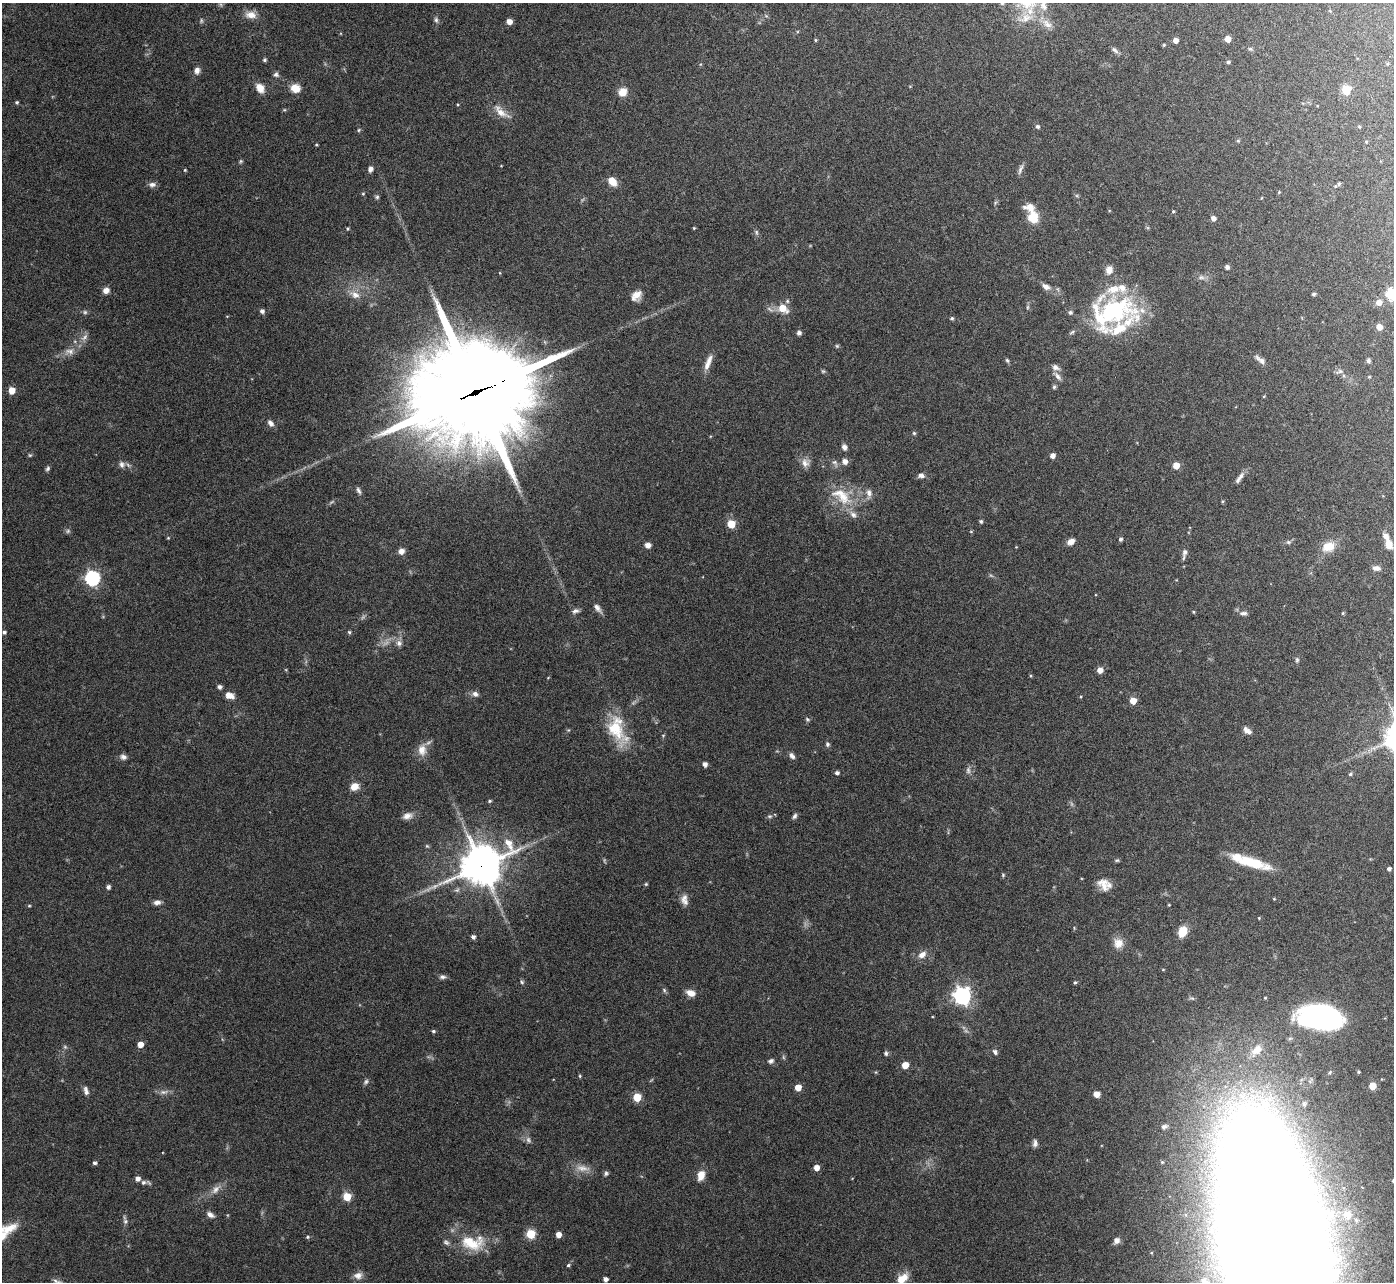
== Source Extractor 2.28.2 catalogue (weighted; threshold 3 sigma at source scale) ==
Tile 10 of 4 x 4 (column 2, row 3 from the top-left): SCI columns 1437-2828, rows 1472-2751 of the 5657 x 5637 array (HDU 1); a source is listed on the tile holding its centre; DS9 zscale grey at full resolution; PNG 1396 x 1284 px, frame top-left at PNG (2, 3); no overlay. Shown black and unused: <1% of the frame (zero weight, under 4 of 7 exposures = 4% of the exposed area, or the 3 px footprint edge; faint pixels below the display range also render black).
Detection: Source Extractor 2.28.2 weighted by HDU 2 'WHT'; one run over the whole footprint, this tile lists its part. Background 0.0744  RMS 0.0036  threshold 0.0149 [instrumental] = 3 sigma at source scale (4.09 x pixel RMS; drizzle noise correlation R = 1.36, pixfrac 0.8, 0.05/0.05 arcsec/px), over >= 5 px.
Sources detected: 229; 7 too faint to see at this stretch — not listed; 15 inside a brighter listed object's ellipse — not listed separately; the other 207 listed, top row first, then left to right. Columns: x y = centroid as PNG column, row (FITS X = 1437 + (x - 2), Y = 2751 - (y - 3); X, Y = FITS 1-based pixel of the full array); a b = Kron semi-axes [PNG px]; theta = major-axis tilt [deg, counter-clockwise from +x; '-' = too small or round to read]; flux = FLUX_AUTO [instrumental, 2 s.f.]
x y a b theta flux
1002 3 6 5 - 0.76
1043 5 20 11 -79 5.3
251 15 16 10 -5 2.9
1026 18 22 12 21 5.7
436 20 8 5 -75 0.79
509 22 5 5 - 2.2
1228 39 5 5 - 3
815 40 4 4 - 0.38
1175 40 4 4 - 2
1164 45 4 4 - 0.35
1250 49 6 4 0 0.46
1114 50 11 5 -38 0.93
264 60 5 5 - 0.56
1228 62 5 4 - 0.54
197 70 8 7 - 1.5
276 74 8 7 - 0.85
910 86 5 3 - 0.24
260 88 11 8 -56 3.3
295 88 11 9 -14 3.7
1346 90 6 5 - 8.8
622 92 9 8 - 3.4
17 102 4 4 - 0.48
501 112 28 10 -38 4
1359 126 4 4 - 0.31
1037 127 5 5 - 0.72
359 130 5 3 - 0.36
1238 141 5 4 - 0.41
1366 142 4 3 - 0.29
316 145 4 3 - 0.29
241 161 5 5 - 0.42
370 169 7 5 69 1.2
1020 169 15 5 69 1.1
185 170 4 4 - 0.3
612 181 11 8 -49 3.5
152 184 9 6 -1 1.3
1339 184 6 5 - 0.64
1279 192 4 3 - 0.29
363 194 4 4 - 0.35
377 197 5 5 - 0.53
995 203 6 4 72 0.47
1173 211 4 4 - 0.38
1033 218 14 12 -77 5.9
1213 218 5 5 - 1.4
694 228 4 4 - 0.3
347 229 5 4 - 0.39
756 232 8 5 -73 0.69
1227 267 4 4 - 1.1
1109 270 11 9 74 2.3
1201 277 9 6 -17 1.1
1046 287 11 7 -30 1.5
106 290 8 7 - 1.8
1314 294 4 3 - 0.58
1392 294 6 6 - 32
355 295 15 9 -23 3
636 296 13 10 48 2.8
1379 302 6 5 - 2.5
783 308 9 7 -34 5.6
262 311 5 5 - 1.1
85 312 6 5 - 0.58
1113 312 56 37 13 43
952 318 5 4 - 0.54
1379 327 5 5 - 2.9
799 333 5 5 - 1.1
837 346 5 5 - 0.41
69 351 14 8 -1 2.1
1007 360 7 4 -62 0.55
1260 360 15 6 -35 1.6
1368 361 5 4 - 0.87
708 363 22 6 69 2.8
1055 367 11 7 -30 1.4
823 371 6 5 - 0.44
1340 371 10 6 20 0.81
1058 377 12 6 -52 1.4
1054 387 5 5 - 0.52
12 390 5 5 - 5.8
477 391 42 31 19 7900
1264 396 4 3 - 0.22
270 423 9 6 -49 1.4
914 433 5 4 - 0.52
844 447 7 6 - 1.1
30 455 5 5 - 0.42
1052 456 5 5 - 1.6
845 461 6 5 - 2
835 462 8 6 -19 0.87
805 463 12 10 -66 2.1
122 464 9 8 - 1.4
1176 465 5 5 - 4.2
48 468 7 5 58 0.64
921 476 8 6 -9 1.2
1241 476 13 6 55 1.3
358 490 9 5 -65 0.93
869 493 11 7 -74 1.6
841 496 34 17 -36 10
1223 501 4 4 - 0.35
981 521 4 4 - 0.59
731 524 5 5 - 9.6
68 531 7 5 47 0.62
971 532 5 3 - 0.26
168 538 4 4 - 0.28
1120 539 4 4 - 0.74
1071 542 8 6 33 2.2
1288 542 7 5 -2 0.66
1389 544 11 8 -69 3
648 545 6 5 - 1.7
1328 547 15 11 14 5.1
401 551 7 7 - 1.7
1184 552 11 6 79 1.3
1376 568 10 6 -5 1.4
92 578 6 6 - 64
597 608 13 6 -53 1.5
575 611 9 6 18 1
1194 612 4 3 - 0.3
1243 613 10 5 2 1.1
1343 613 4 4 - 0.35
4 632 5 4 - 0.67
349 632 5 4 - 0.43
399 643 9 8 - 1.4
1297 660 7 5 89 0.58
1100 670 6 6 - 2.2
219 687 5 4 - 0.96
475 694 8 7 - 1.2
229 695 10 7 -19 2.5
1133 701 5 5 - 4.4
807 719 7 4 -31 0.5
617 730 39 20 -68 13
1247 731 11 6 -38 1.5
827 744 6 5 - 0.67
422 750 14 11 -90 3.5
792 756 9 6 -58 1.1
123 757 9 7 -20 1.1
705 764 5 4 - 1.4
837 773 5 4 - 0.88
1350 774 5 4 - 0.48
354 787 8 7 - 3.3
490 801 5 4 - 0.44
407 816 13 8 16 2
770 816 7 4 0 0.49
795 816 8 5 62 0.82
427 846 6 4 -44 0.4
1117 860 6 5 - 0.45
1251 862 39 13 -15 11
481 865 14 12 31 890
1389 869 4 4 - 0.78
1003 875 5 4 - 0.39
646 884 5 5 - 0.37
1103 884 17 12 -50 3.8
108 887 5 4 - 0.96
684 898 14 8 64 1.8
1274 899 4 3 - 0.25
157 902 8 6 5 1.5
29 906 5 3 - 0.32
1182 932 12 8 66 4.5
473 937 5 4 - 0.97
1118 943 12 12 - 3.1
922 955 11 7 34 2.1
442 977 8 5 1 0.96
522 982 6 5 - 0.51
1075 982 4 4 - 0.45
664 990 7 4 -47 0.52
691 993 10 7 -18 2.6
962 996 7 7 - 120
1321 1017 36 19 -5 85
433 1031 5 4 - 0.53
140 1044 5 4 - 3.3
65 1047 6 4 -45 0.5
1257 1050 18 11 40 3.8
995 1052 7 5 -63 0.71
886 1053 6 5 - 0.63
771 1061 7 5 29 0.92
905 1065 5 5 - 4.1
1358 1072 4 4 - 0.44
580 1076 4 4 - 0.36
366 1082 8 5 51 0.71
1372 1086 5 5 - 6.2
798 1088 5 5 - 4.4
86 1091 11 5 -76 1.3
164 1092 12 6 9 1.4
1097 1094 5 4 - 3.1
637 1097 5 5 - 11
1164 1126 7 5 16 0.73
528 1140 10 6 -60 1.1
1035 1143 9 5 83 1.1
94 1163 4 4 - 0.72
582 1168 20 9 -7 3.1
816 1168 5 4 - 2.9
606 1173 6 5 - 0.65
701 1175 11 8 75 3.5
138 1179 6 6 - 1.3
143 1182 7 7 - 0.92
216 1189 16 8 51 2.3
347 1197 5 5 - 8.7
210 1215 9 6 -32 1.6
1348 1215 9 8 - 1.3
125 1221 9 6 -89 0.91
2 1234 33 15 42 9.1
530 1234 5 5 - 15
558 1235 4 4 - 2.8
308 1237 5 4 - 0.47
1116 1240 7 6 - 1.6
1273 1241 141 51 -79 3900
471 1243 37 19 -13 12
568 1265 5 4 - 0.51
358 1275 12 9 8 2
605 1279 4 4 - 1.4
902 1279 12 8 38 5
57 1282 16 5 -19 1.3
1205 1282 14 9 -39 2.8
Overlapping masked pixels (flux is a lower limit): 2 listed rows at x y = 477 391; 481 865
Isophote crosses this tile's border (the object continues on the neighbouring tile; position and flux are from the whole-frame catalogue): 8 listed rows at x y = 1002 3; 1043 5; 1392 294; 2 1234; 1273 1241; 902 1279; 57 1282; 1205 1282